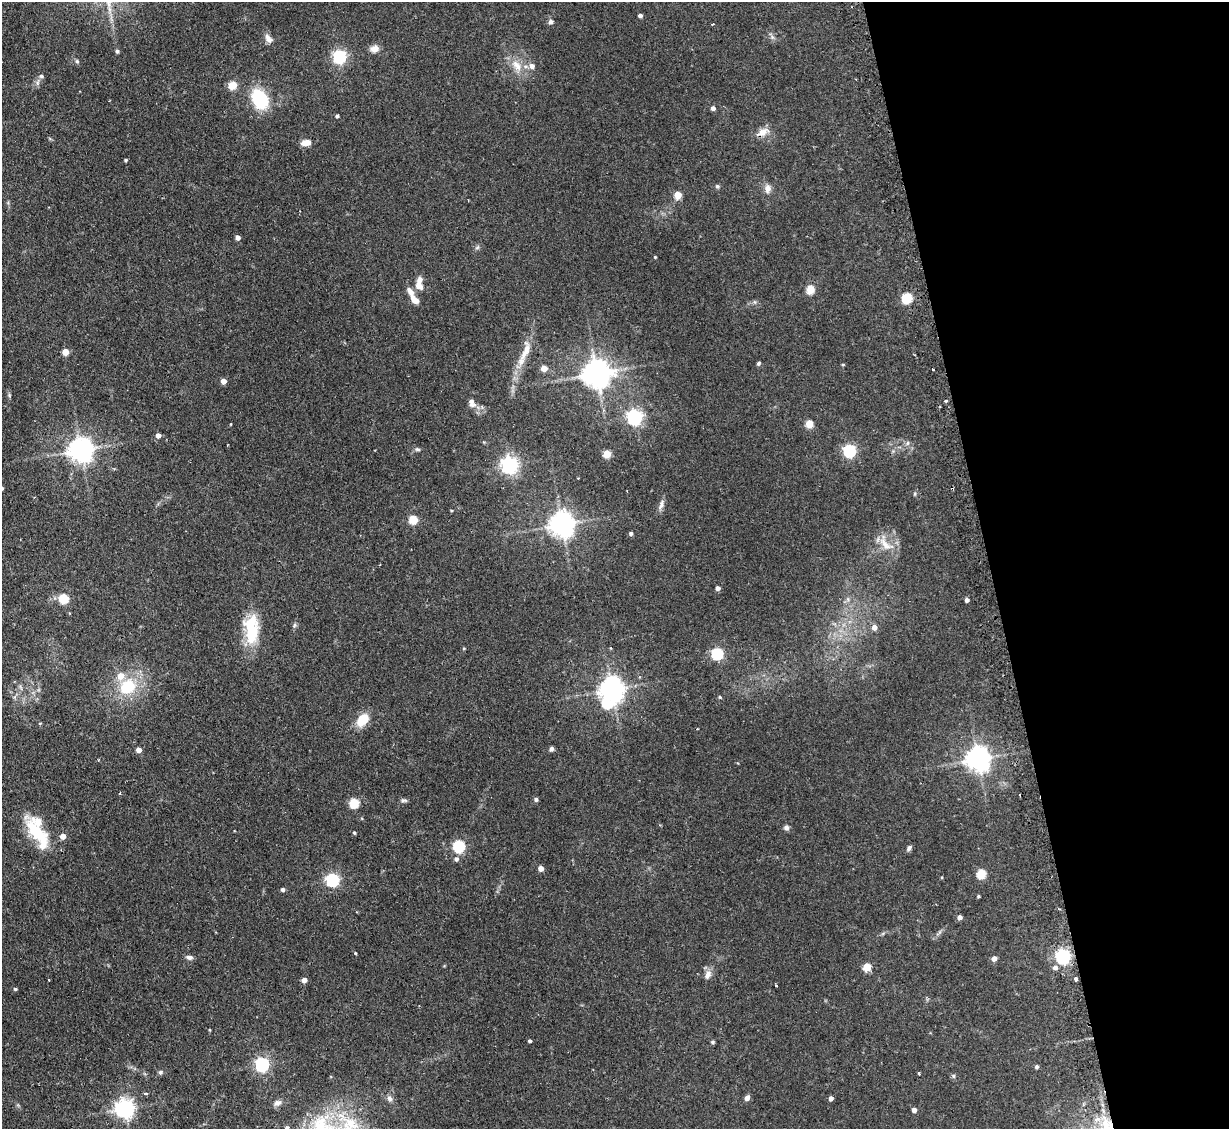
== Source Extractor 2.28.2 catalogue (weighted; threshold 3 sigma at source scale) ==
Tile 12 of 4 x 4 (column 4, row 3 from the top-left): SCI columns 3715-4941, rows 1287-2413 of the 4972 x 4943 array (HDU 1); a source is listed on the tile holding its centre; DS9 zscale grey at full resolution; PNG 1231 x 1131 px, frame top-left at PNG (2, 2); no overlay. Shown black and unused: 20% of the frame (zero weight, under 2 of 3 exposures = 4% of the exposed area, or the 3 px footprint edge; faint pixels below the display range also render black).
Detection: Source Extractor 2.28.2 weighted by HDU 2 'WHT'; one run over the whole footprint, this tile lists its part. Background 0.137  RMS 0.0072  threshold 0.0322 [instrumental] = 3 sigma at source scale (4.5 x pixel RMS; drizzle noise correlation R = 1.50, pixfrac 1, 0.05/0.05 arcsec/px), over >= 5 px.
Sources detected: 126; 1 inside a brighter object's white glare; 2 cosmic-ray / hot-pixel residue — not listed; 5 inside a brighter listed object's ellipse — not listed separately; the other 118 listed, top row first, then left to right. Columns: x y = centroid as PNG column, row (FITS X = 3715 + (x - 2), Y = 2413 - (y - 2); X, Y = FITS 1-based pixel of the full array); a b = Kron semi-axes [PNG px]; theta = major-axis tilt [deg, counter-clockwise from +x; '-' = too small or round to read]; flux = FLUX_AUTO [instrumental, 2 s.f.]
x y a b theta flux
640 15 4 4 - 2.4
551 22 6 6 - 2.1
268 38 12 7 -61 3.8
375 49 10 8 14 4.9
117 51 4 4 - 1.6
339 56 6 5 - 130
77 61 6 5 - 1.1
516 65 20 10 -51 9.5
532 66 6 6 - 3.4
41 76 6 5 - 1.6
38 82 7 4 71 1.6
232 85 6 5 - 19
260 99 17 12 -63 44
713 108 4 4 - 2.7
337 116 4 4 - 1.4
763 132 18 9 25 6.1
306 143 10 6 10 6.3
126 160 3 3 - 1
717 186 6 5 - 1.2
767 188 11 8 90 4
678 195 5 5 - 19
238 237 4 4 - 3.6
477 247 7 5 30 1.3
655 257 3 3 - 0.62
419 286 11 8 -39 4.4
810 289 5 5 - 26
907 298 5 5 - 51
414 300 11 6 -45 5.3
525 351 31 9 65 12
65 352 4 4 - 12
759 363 5 4 - 1.1
843 365 5 3 - 0.61
544 368 5 5 - 8.4
933 370 2 2 - 0.71
596 373 9 8 - 960
223 381 4 4 - 6.5
9 395 6 4 -49 0.95
946 401 3 3 - 1.3
472 403 14 8 -73 4.4
634 417 6 6 - 210
809 424 5 4 - 19
158 435 4 4 - 4.5
908 443 7 4 88 1.3
417 449 7 5 -14 1.4
81 450 8 7 - 640
849 450 6 5 - 120
607 454 5 5 - 20
509 465 6 6 - 280
578 478 3 2 - 0.74
2 488 3 3 - 1.5
915 494 5 3 - 0.84
661 504 14 6 71 3.1
413 519 5 5 - 30
562 524 8 7 - 690
631 533 4 4 - 1.7
886 545 27 11 -41 11
718 588 4 4 - 2.9
64 598 5 5 - 38
967 600 4 4 - 2.5
294 625 8 4 71 1.4
874 627 5 5 - 4.6
251 634 33 16 71 27
464 648 4 3 - 0.7
611 648 4 3 - 0.51
717 654 6 5 - 84
128 687 22 19 37 29
612 689 7 7 - 580
720 697 5 4 - 0.66
607 703 7 6 - 51
363 720 16 11 50 13
697 729 3 2 - 0.48
551 749 6 5 - 1.8
139 750 4 4 - 6.1
978 759 8 7 - 620
536 799 5 4 - 1.6
404 800 10 4 1 1.4
354 803 5 5 - 38
786 828 7 6 - 1.9
36 831 34 16 -55 28
354 833 4 3 - 0.91
63 836 4 4 - 6.1
459 846 6 5 - 83
909 848 8 5 48 1.7
456 859 6 6 - 2.2
541 868 4 4 - 4.9
981 874 5 5 - 34
942 877 3 3 - 0.95
332 880 6 6 - 130
282 890 4 4 - 1.9
978 896 4 3 - 0.95
959 917 4 4 - 3.6
355 953 4 3 - 0.66
1063 956 6 6 - 200
189 957 8 5 -8 2.4
994 958 5 5 - 4.2
867 967 5 5 - 20
1055 968 6 5 - 2.6
708 975 13 8 65 3.9
1076 979 4 3 - 6.7
49 980 3 2 - 0.81
304 980 4 4 - 4.6
776 985 3 3 - 1.5
15 989 4 4 - 1.1
210 1030 4 2 - 0.58
530 1041 4 3 - 1.2
713 1042 5 4 - 0.95
262 1064 6 6 - 150
1037 1067 4 4 - 1.5
160 1072 6 5 - 1.4
953 1076 6 4 -90 1
146 1093 4 3 - 1.6
389 1098 9 7 -57 2.4
747 1098 5 4 - 3.9
831 1098 4 4 - 2.9
277 1103 10 7 26 3.1
124 1109 7 7 - 360
914 1110 4 4 - 3.3
287 1128 6 5 - 1.8
Overlapping masked pixels (flux is a lower limit): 1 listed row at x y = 1076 979
Isophote crosses this tile's border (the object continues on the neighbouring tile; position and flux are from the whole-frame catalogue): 2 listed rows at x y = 2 488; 287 1128